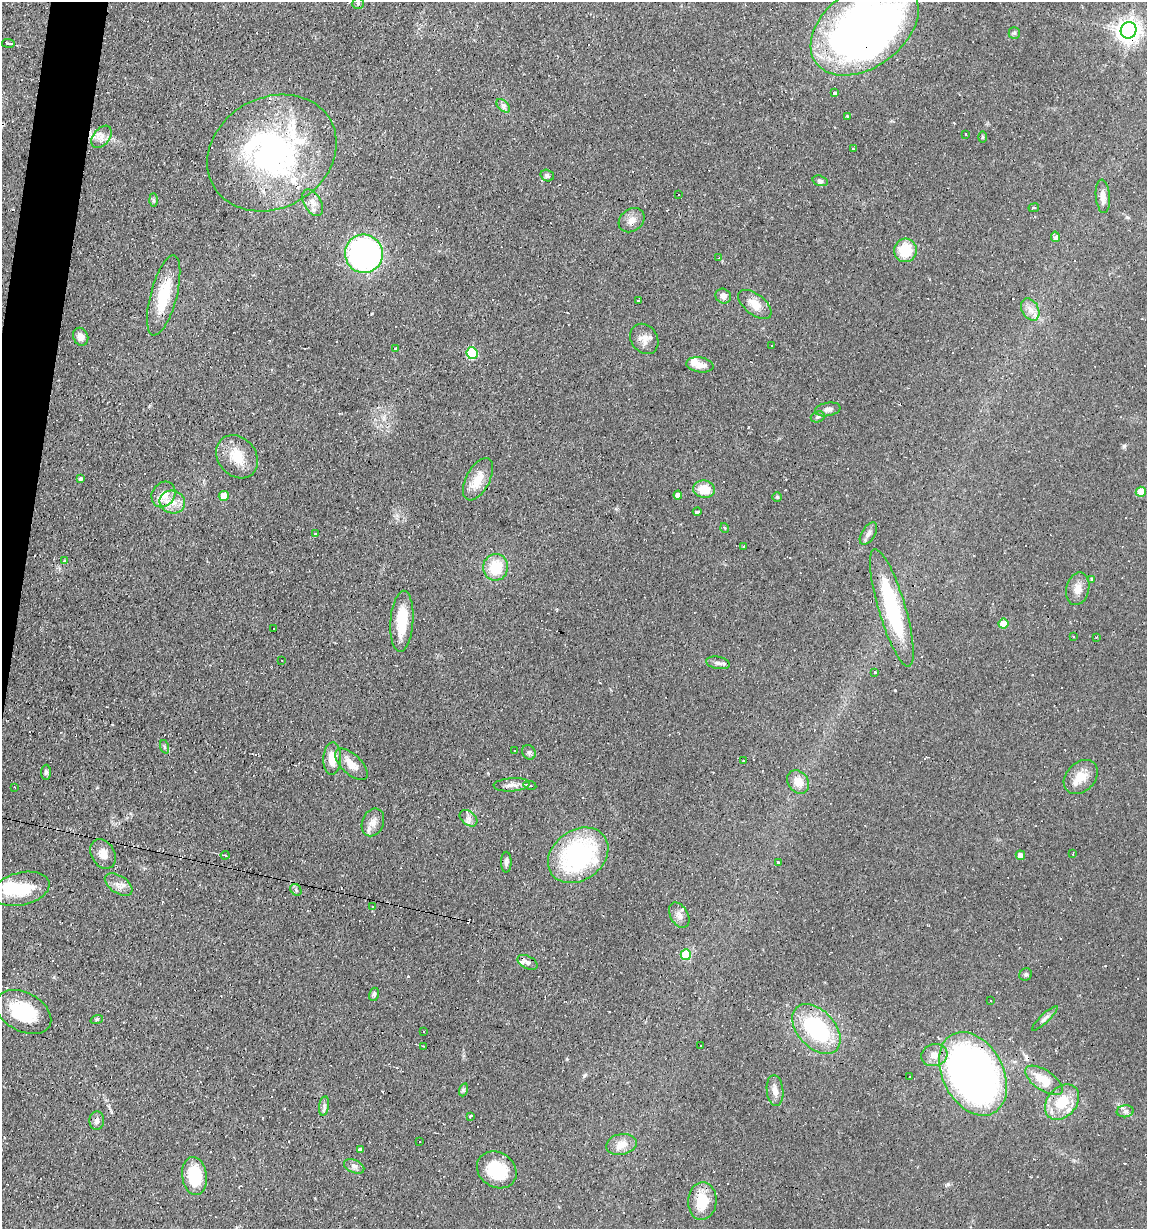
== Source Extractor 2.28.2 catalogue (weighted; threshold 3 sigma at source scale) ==
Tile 11 of 4 x 4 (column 3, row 3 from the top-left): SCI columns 2406-3550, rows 1228-2454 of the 4929 x 4909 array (HDU 1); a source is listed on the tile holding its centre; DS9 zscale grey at full resolution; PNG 1149 x 1231 px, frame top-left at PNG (2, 2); each listed source drawn as its Kron ellipse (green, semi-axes under 4 px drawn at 4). Shown black and unused: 2% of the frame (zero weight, under 2 of 3 exposures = <1% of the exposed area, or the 3 px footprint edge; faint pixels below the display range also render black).
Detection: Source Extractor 2.28.2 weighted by HDU 2 'WHT'; one run over the whole footprint, this tile lists its part. Background 0.0927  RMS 0.0057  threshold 0.0256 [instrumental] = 3 sigma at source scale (4.5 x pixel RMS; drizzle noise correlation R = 1.50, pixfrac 1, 0.05/0.05 arcsec/px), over >= 5 px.
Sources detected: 177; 2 inside a brighter object's white glare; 43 cosmic-ray / hot-pixel residue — neither listed nor drawn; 10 inside a brighter listed object's ellipse — not listed separately; the other 122 listed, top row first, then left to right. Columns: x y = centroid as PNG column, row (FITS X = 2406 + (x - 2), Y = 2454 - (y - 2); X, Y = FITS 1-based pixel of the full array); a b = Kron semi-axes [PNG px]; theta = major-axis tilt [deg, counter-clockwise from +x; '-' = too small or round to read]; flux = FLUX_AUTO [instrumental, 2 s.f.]
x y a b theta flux
358 3 6 5 - 1.1
865 28 60 39 36 390
1128 30 8 7 - 450
1014 33 6 5 - 0.92
8 43 6 2 -8 1.7
835 93 4 3 - 1.6
503 106 8 5 -45 1.7
847 116 3 3 - 0.69
965 134 3 3 - 4.4
102 137 13 8 51 3.7
983 137 5 3 - 0.68
854 149 3 3 - 3
272 153 67 55 29 140
547 176 7 6 - 1.6
820 181 8 5 -16 1.3
679 194 3 3 - 1.1
1103 196 17 7 -85 4.3
153 200 6 4 -89 0.94
313 203 14 8 -59 4.3
1034 208 5 3 - 0.7
631 220 14 11 38 4.2
1055 237 5 4 - 2.1
905 250 12 11 - 16
364 254 19 19 - 150
719 258 4 3 - 0.51
164 295 41 13 75 22
723 296 8 7 - 2.4
639 301 3 3 - 1.5
755 304 19 10 -38 7.1
1030 309 12 8 -60 4
81 337 9 7 -65 3.9
644 339 16 13 -56 4.9
772 345 2 2 - 0.48
396 348 4 3 - 5.4
472 353 6 5 - 37
700 365 13 7 -9 4.6
828 409 13 6 10 2.4
818 417 7 5 20 1.1
237 457 23 19 -49 13
80 479 4 4 - 1.4
478 479 23 11 62 9.8
704 489 11 8 -9 11
1141 492 5 5 - 12
163 494 13 11 55 7
678 495 4 4 - 2.6
224 496 5 5 - 11
777 497 5 5 - 0.69
172 502 13 11 -20 6.8
697 512 4 3 - 1.7
725 528 5 3 - 0.46
315 534 3 2 - 0.69
868 534 12 6 57 2.4
744 547 3 3 - 1.9
65 561 4 2 - 0.9
496 567 13 12 - 17
1092 579 4 4 - 0.97
1078 589 16 11 77 5.3
892 608 61 13 -74 49
402 621 30 11 86 19
1003 623 5 5 - 9.1
274 629 3 2 - 1
1073 636 3 2 - 0.73
1096 637 4 3 - 0.5
282 660 2 2 - 0.45
718 663 12 6 -11 2.1
875 672 3 2 - 0.52
165 747 7 4 -71 0.98
514 750 3 2 - 0.62
529 752 7 6 - 1.5
332 758 16 9 87 8
744 761 2 2 - 0.57
351 764 20 10 -44 6.4
46 772 7 5 89 1.1
1081 777 19 14 45 9.3
798 782 12 10 -53 6.7
512 785 18 6 4 3.6
530 785 7 2 -9 0.82
14 787 2 2 - 0.45
468 818 10 7 -41 2.7
373 822 14 10 67 4.5
103 854 15 11 -59 5.7
1073 854 3 2 - 0.59
225 855 4 3 - 0.7
578 855 32 25 36 81
1020 855 5 4 - 3.8
506 862 10 5 90 1.6
779 863 3 3 - 3.9
119 885 15 8 -34 4.3
21 889 29 16 13 20
296 890 6 5 - 1.2
372 906 3 3 - 0.6
679 915 13 9 -61 3.3
686 955 5 5 - 22
528 962 11 6 -28 2
1026 974 6 6 - 1.2
374 994 6 5 - 1.2
990 1000 3 3 - 1
23 1012 30 19 -28 29
1045 1018 17 4 43 2.1
97 1019 6 4 19 0.79
816 1029 29 18 -47 53
423 1032 3 3 - 0.73
700 1045 3 3 - 0.94
424 1046 2 2 - 0.39
934 1055 13 11 17 5.5
973 1074 44 30 -62 350
909 1077 3 3 - 17
1044 1080 21 10 -34 13
463 1090 7 4 72 0.84
775 1090 15 8 -84 4.5
1062 1102 20 14 49 17
324 1106 10 5 81 1.6
1125 1111 8 6 7 1.7
470 1116 4 2 - 1.1
97 1120 9 7 85 2.1
419 1141 2 2 - 0.41
621 1144 15 10 11 6.1
360 1149 3 3 - 1.2
354 1166 11 6 -24 2.3
497 1170 21 17 -34 22
195 1176 19 12 -82 20
702 1201 19 14 87 14
Overlapping masked pixels (flux is a lower limit): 6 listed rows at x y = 865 28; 1128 30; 272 153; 578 855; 973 1074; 1044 1080
Isophote crosses this tile's border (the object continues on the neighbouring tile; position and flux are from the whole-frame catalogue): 1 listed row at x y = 865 28
Unlisted compact peaks at least as high as the median listed source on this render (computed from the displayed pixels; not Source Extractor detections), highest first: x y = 1124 446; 948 1184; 584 1076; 567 1059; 895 690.